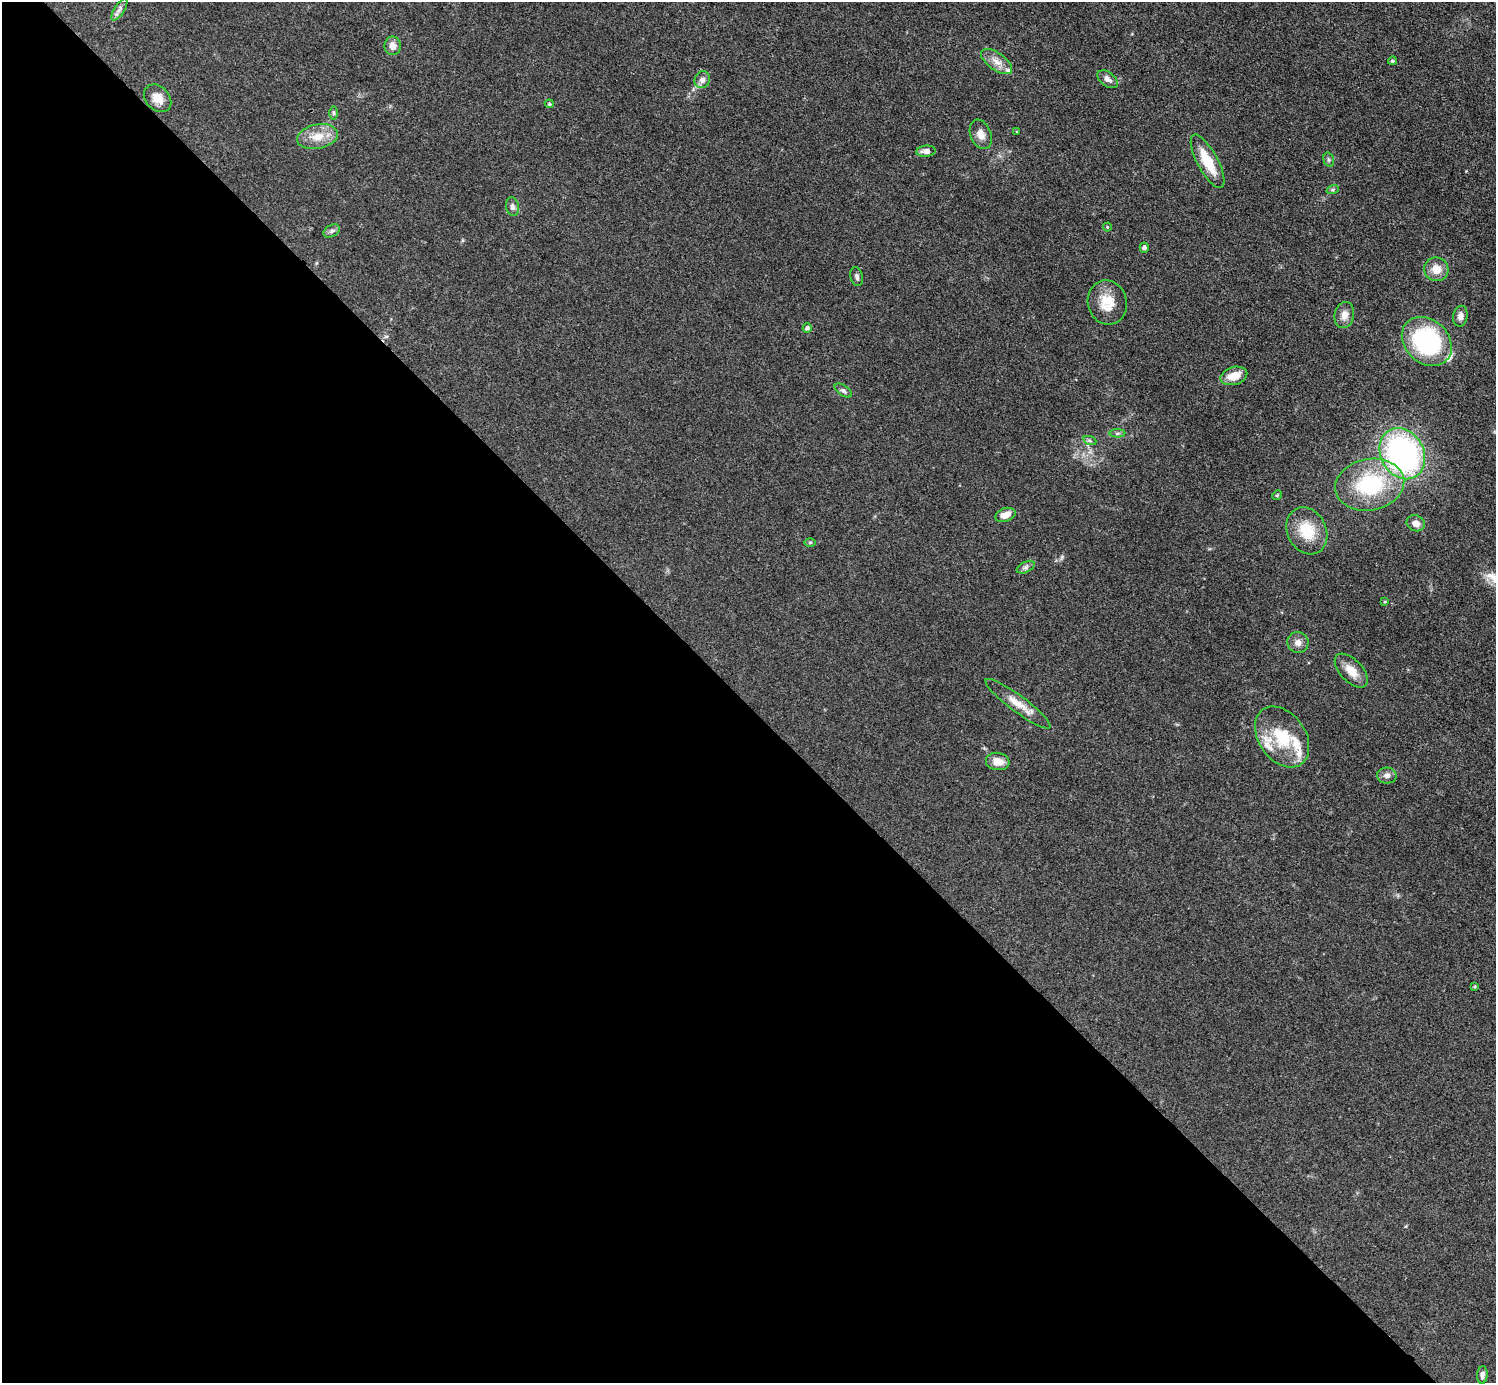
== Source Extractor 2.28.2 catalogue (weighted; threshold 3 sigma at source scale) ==
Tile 9 of 4 x 4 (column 1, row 3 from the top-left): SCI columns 4-1497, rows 1681-3061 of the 5982 x 5980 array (HDU 1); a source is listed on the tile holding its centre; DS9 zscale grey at full resolution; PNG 1498 x 1385 px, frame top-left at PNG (2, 2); each listed source drawn as its Kron ellipse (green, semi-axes under 4 px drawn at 4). Shown black and unused: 49% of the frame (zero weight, under 3 of 4 exposures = <1% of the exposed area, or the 3 px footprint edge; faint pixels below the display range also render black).
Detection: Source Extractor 2.28.2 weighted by HDU 2 'WHT'; one run over the whole footprint, this tile lists its part. Background 0.077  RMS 0.0058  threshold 0.0259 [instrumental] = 3 sigma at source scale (4.5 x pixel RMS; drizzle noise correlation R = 1.50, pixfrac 1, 0.05/0.05 arcsec/px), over >= 5 px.
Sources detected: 54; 6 inside a brighter listed object's ellipse — not listed separately; the other 48 listed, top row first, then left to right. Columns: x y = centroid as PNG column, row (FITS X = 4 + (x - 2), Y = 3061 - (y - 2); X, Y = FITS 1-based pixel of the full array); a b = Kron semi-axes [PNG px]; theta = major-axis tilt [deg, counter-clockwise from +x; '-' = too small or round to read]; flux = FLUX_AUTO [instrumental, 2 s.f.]
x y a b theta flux
119 9 13 5 58 2.1
393 46 9 8 - 4.1
1392 61 4 4 - 0.82
997 62 18 8 -36 5.5
1108 79 12 7 -36 3.1
702 80 9 7 64 2.9
158 98 15 12 -46 6
549 104 4 3 - 0.67
333 113 7 4 -90 1
1017 132 4 2 - 0.38
981 134 15 10 -67 4.8
317 137 21 12 11 9.4
926 151 10 5 5 3.4
1329 160 7 5 -73 1.2
1208 161 30 10 -62 16
1333 189 6 4 20 0.91
512 207 9 6 -78 2
1107 227 4 4 - 0.59
332 231 9 5 28 1.7
1144 248 5 4 - 1.8
1436 269 12 11 - 6.9
857 276 9 6 -78 1.7
1107 302 22 19 -76 13
1344 315 13 9 77 4.8
1460 316 10 7 80 2.9
807 328 5 4 - 1.5
1427 341 27 21 -43 70
1234 376 13 9 17 7.9
843 390 10 5 -34 1.6
1117 433 8 4 0 1.2
1090 441 7 4 -20 1.1
1402 454 27 21 -61 150
1370 485 35 25 11 49
1277 495 5 4 - 0.71
1005 515 10 6 20 5.3
1416 523 9 7 -22 4.2
1307 531 24 19 -63 18
810 542 6 4 1 0.61
1026 567 9 5 27 1.6
1385 602 4 3 - 0.61
1298 642 11 10 - 3.5
1351 671 21 11 -46 7.4
1018 704 40 8 -37 8.9
1282 737 33 23 -55 25
998 761 12 8 -7 6
1387 776 9 8 - 2.7
1474 987 3 3 - 0.63
1482 1375 9 5 86 2.3